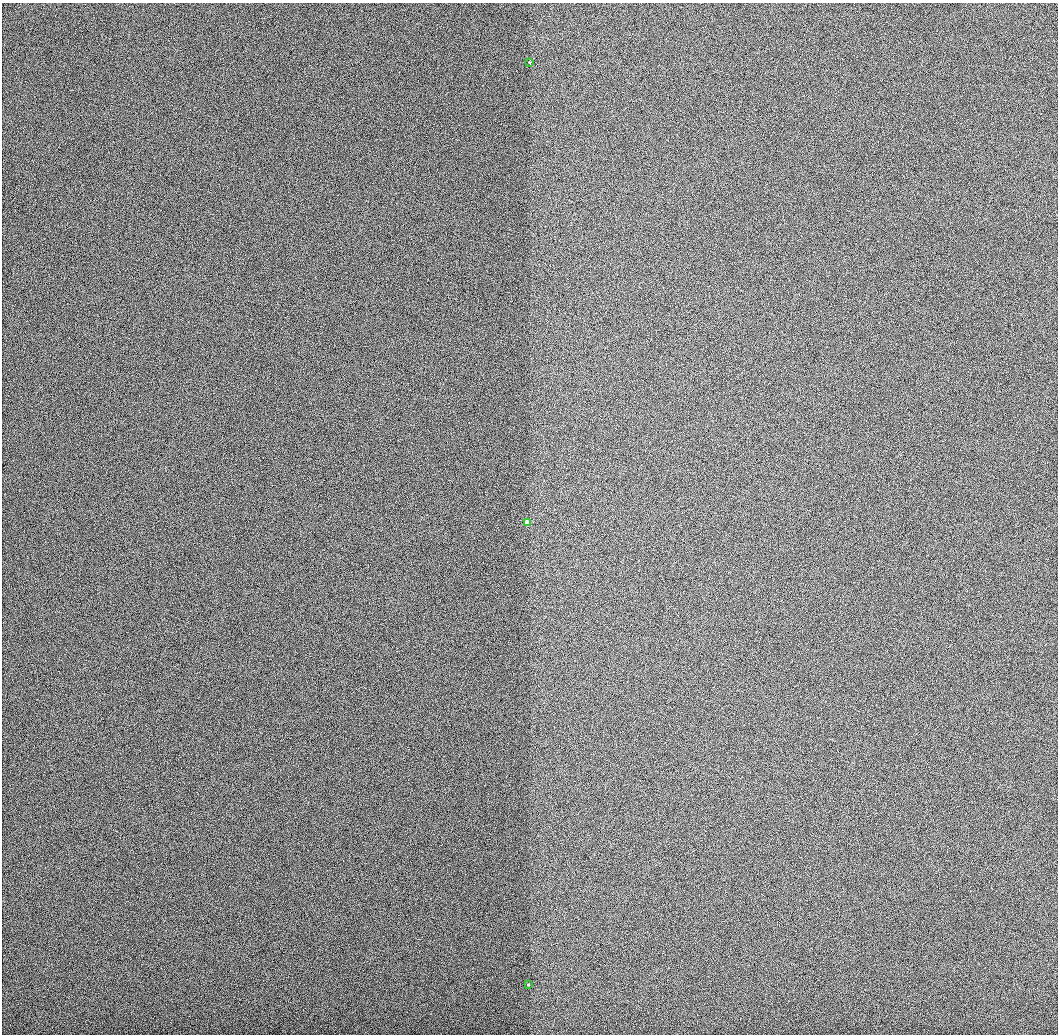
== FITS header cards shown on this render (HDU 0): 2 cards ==
NAXIS1  =                 1056 / Length of Axis 1 (Serial)
NAXIS2  =                 1032 / Length of Axis 2 (Parallel)

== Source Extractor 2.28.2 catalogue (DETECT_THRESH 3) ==
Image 1056 x 1032 px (HDU 0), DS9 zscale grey, 1 PNG px = 1 image px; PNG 1060 x 1036 px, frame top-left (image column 1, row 1032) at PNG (2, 3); each listed source drawn as its Kron ellipse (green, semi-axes under 4 px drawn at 4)
Background 506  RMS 3.1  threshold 9.2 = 3 sigma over >= 5 px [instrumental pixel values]
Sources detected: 3; all 3 listed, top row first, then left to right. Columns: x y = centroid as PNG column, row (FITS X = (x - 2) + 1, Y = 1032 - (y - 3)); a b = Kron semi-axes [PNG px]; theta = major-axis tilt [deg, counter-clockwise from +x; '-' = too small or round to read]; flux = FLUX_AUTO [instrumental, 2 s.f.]
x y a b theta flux
530 62 3 3 - 530
527 523 3 3 - 12000
528 985 3 3 - 750